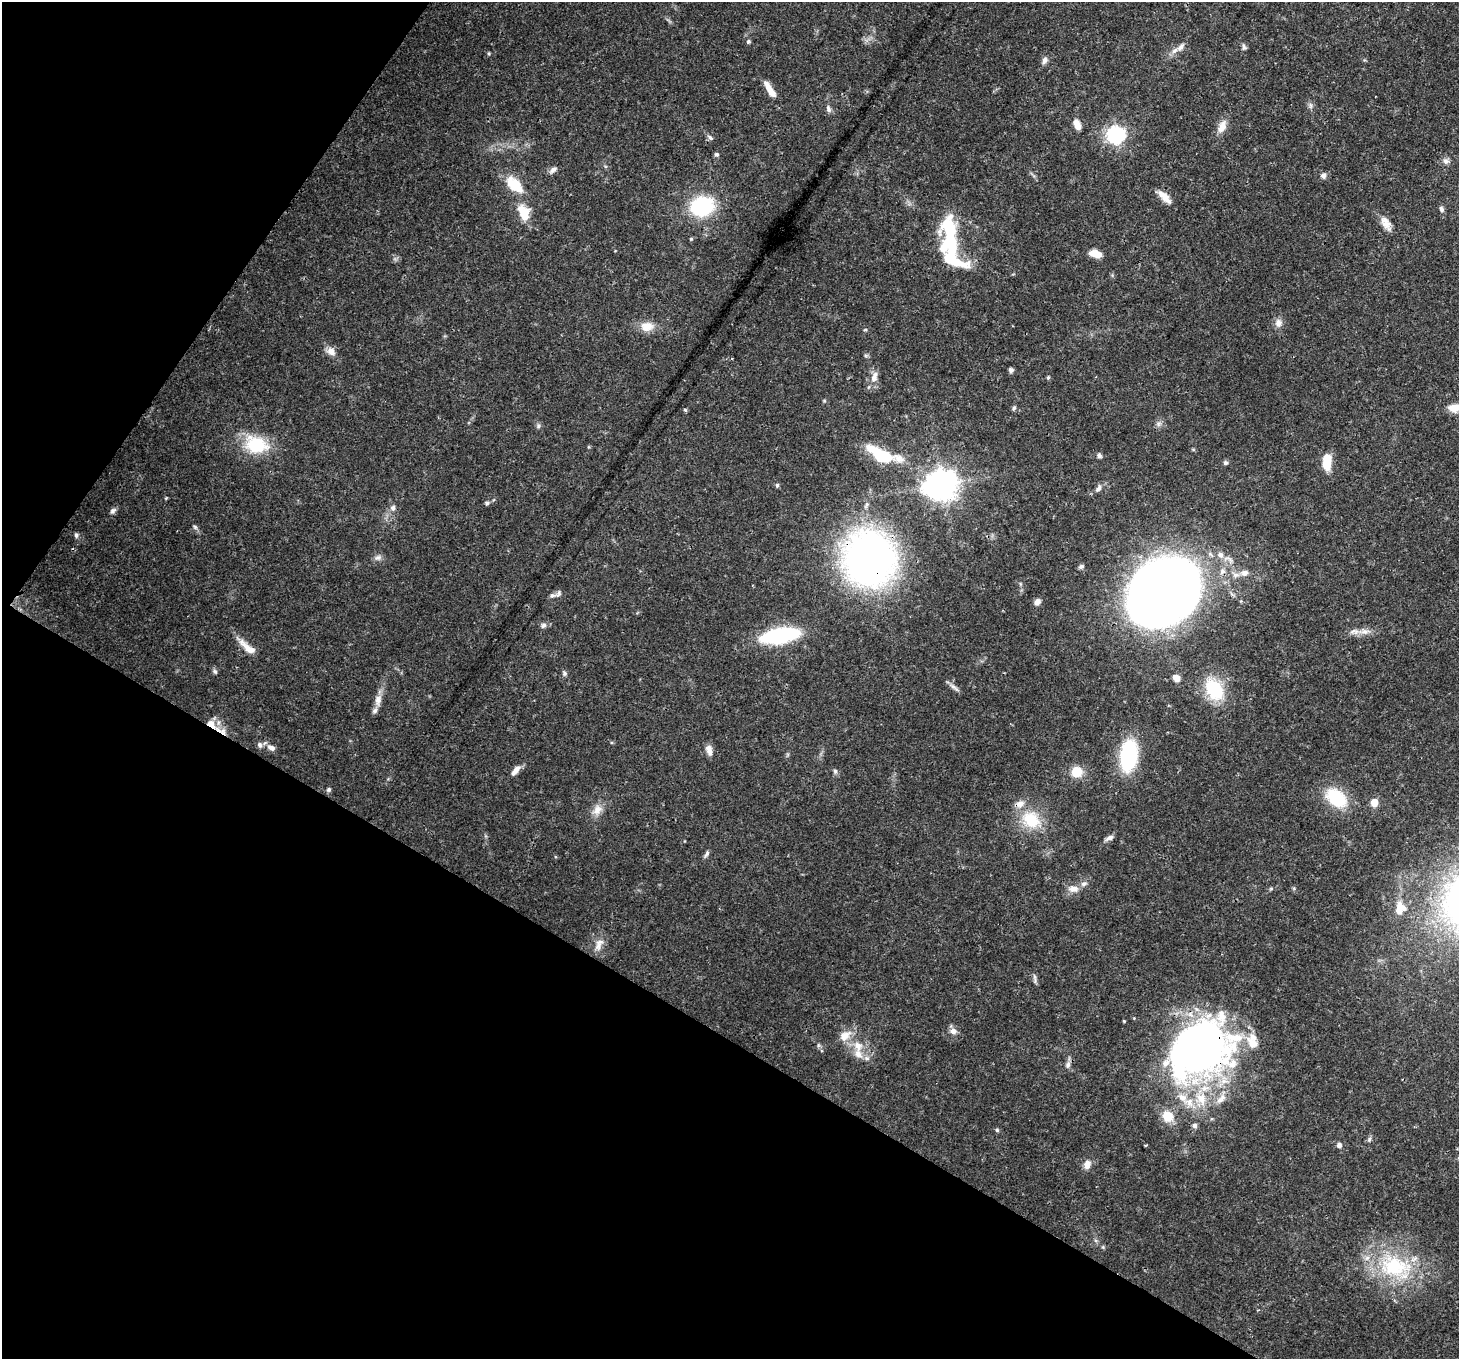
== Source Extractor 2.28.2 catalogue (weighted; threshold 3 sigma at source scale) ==
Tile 9 of 4 x 4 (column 1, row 3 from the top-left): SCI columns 72-1528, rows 1708-3064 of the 5968 x 6059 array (HDU 1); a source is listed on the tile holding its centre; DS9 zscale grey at full resolution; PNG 1461 x 1361 px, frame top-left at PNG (2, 2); no overlay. Shown black and unused: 31% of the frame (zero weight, under 3 of 4 exposures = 7% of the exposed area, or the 3 px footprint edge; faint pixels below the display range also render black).
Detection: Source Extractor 2.28.2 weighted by HDU 2 'WHT'; one run over the whole footprint, this tile lists its part. Background 0.0541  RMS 0.0029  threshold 0.0131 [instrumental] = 3 sigma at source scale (4.5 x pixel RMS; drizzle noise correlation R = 1.50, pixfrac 1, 0.0396/0.0396 arcsec/px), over >= 5 px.
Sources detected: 133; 4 inside a brighter object's white glare — not listed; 17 inside a brighter listed object's ellipse — not listed separately; the other 112 listed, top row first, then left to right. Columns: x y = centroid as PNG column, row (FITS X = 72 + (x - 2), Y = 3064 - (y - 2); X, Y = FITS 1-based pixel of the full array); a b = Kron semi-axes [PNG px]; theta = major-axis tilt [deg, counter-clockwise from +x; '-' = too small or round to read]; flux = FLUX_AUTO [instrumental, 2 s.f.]
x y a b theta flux
748 42 6 5 - 0.53
1181 47 14 8 47 2.1
1244 47 10 6 -71 0.8
489 53 5 4 - 0.34
1045 60 10 7 69 1.2
769 89 22 8 -63 3.6
1310 105 9 6 -73 0.93
828 109 11 6 -70 1.1
1077 125 13 7 -64 2.6
1222 126 19 10 65 3.2
1116 134 7 7 - 87
710 138 10 5 -38 0.79
716 154 6 5 - 0.56
1446 161 9 9 - 1.3
553 170 11 6 43 1.2
1323 176 9 8 - 1
514 185 25 14 -43 8.7
1164 197 22 8 -43 3
702 206 23 18 12 25
1441 209 9 6 -65 0.84
524 213 20 13 -68 7.1
1386 224 17 11 -53 3
949 228 22 15 -86 18
691 239 4 4 - 0.33
1096 254 13 7 -14 4.1
952 260 45 20 -38 14
1278 323 12 10 -87 1.9
647 326 19 13 2 4.2
865 330 6 3 19 0.31
331 351 12 9 -42 2.2
866 355 6 4 18 0.44
1011 370 5 4 - 1.2
874 377 17 9 72 2.7
1048 377 5 4 - 0.48
824 401 5 4 - 0.33
1014 408 7 4 63 0.57
1456 408 17 8 5 4.4
685 410 6 4 -2 0.37
1158 424 8 8 - 1.1
538 426 7 6 - 0.7
256 445 30 21 -15 15
880 455 33 13 -30 15
1099 456 6 6 - 0.76
1225 463 6 6 - 0.68
1326 464 13 9 -76 5.2
942 484 10 10 - 440
777 485 6 4 75 0.53
1099 488 12 7 53 1.4
166 498 5 3 - 0.28
487 503 7 6 - 0.73
866 505 10 6 62 1
393 508 8 7 - 1.2
113 511 9 6 49 0.95
195 527 8 6 -45 0.7
76 535 7 5 -88 0.72
1220 555 9 8 - 1.8
378 558 11 7 18 1.2
869 559 41 38 -71 170
1081 566 7 5 24 0.69
1222 571 9 8 - 1.5
1244 573 11 8 13 1.9
558 593 11 6 59 0.89
1163 593 44 42 80 390
1037 602 9 7 54 1.3
543 625 8 6 35 0.91
1364 631 22 9 0 3
780 635 27 11 10 45
247 647 29 9 -40 4
215 671 8 6 -45 0.68
564 673 7 6 - 0.7
1176 678 8 6 -41 2.5
954 687 18 5 -39 1.2
1214 689 31 21 -61 14
378 700 18 9 83 2.7
221 731 23 9 -29 4.3
259 745 9 6 -67 1
271 748 12 7 -27 1.8
709 750 14 8 -76 1.8
1129 756 29 15 84 28
516 770 14 6 52 2.3
835 771 7 5 -75 0.72
1077 772 11 11 - 5.5
329 790 7 6 - 0.63
1336 798 29 19 -37 14
1374 802 7 6 - 3.9
597 810 17 12 60 3.3
1031 820 29 23 -31 12
1109 838 11 5 24 1.2
706 854 11 4 59 0.81
1271 888 5 4 - 0.4
1073 889 14 9 -1 2.7
1400 908 20 16 79 4.7
599 944 20 10 72 2.9
1035 980 9 6 82 0.83
1124 1021 3 3 - 0.32
953 1031 9 7 -11 1.8
845 1036 19 12 41 4.1
1252 1043 16 13 -38 4.3
818 1045 7 4 90 0.51
858 1046 19 13 -73 5.6
1193 1053 56 47 60 130
1068 1065 11 7 73 1.2
1221 1099 18 9 49 3.2
1168 1116 7 6 - 10
1195 1126 7 7 - 0.88
997 1130 6 5 - 0.48
1369 1139 7 5 69 0.64
1339 1145 7 6 - 1.1
1087 1164 13 9 74 2.1
1096 1241 6 4 -19 0.48
1103 1247 5 5 - 0.39
1395 1267 53 33 -18 31
Overlapping masked pixels (flux is a lower limit): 4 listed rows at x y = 869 559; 1163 593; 221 731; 1193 1053
Isophote crosses this tile's border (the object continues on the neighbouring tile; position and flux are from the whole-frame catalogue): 1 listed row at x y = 1456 408